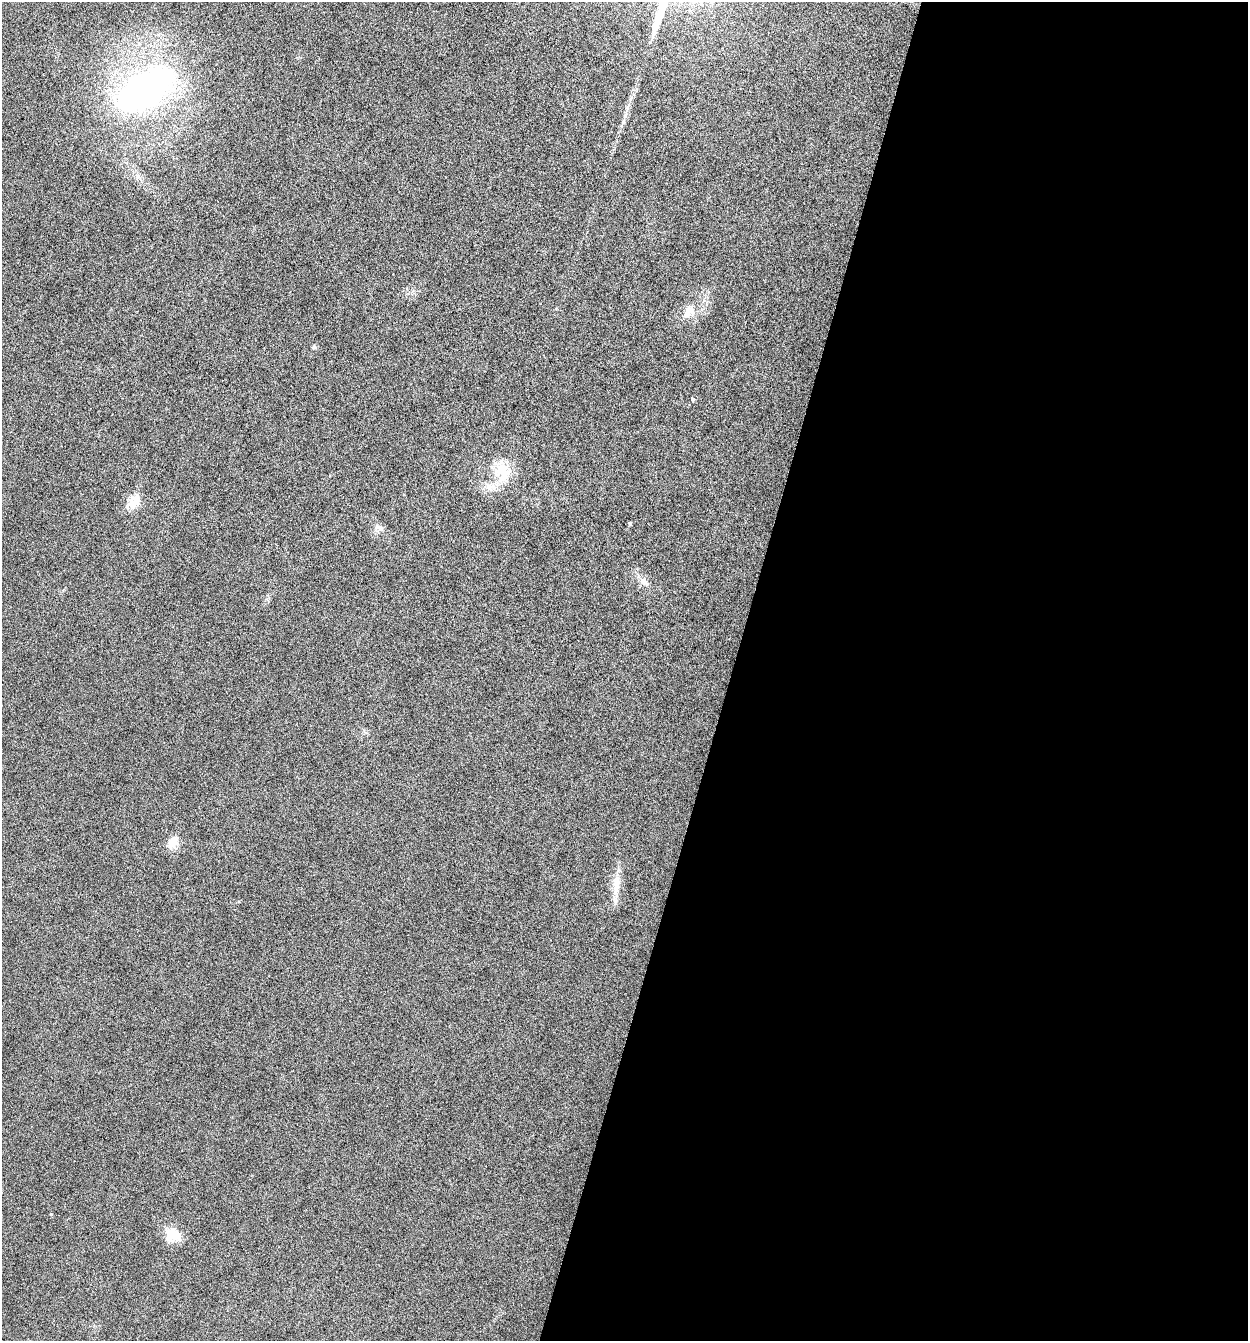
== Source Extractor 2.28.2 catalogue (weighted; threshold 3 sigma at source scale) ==
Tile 12 of 4 x 4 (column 4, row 3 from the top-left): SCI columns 3875-5120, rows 1350-2688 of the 5386 x 5373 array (HDU 1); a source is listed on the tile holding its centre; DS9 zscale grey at full resolution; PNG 1250 x 1343 px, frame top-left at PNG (2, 2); no overlay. Shown black and unused: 41% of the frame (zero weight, under 12 of 24 exposures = <1% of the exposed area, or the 3 px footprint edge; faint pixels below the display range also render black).
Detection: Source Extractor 2.28.2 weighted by HDU 2 'WHT'; one run over the whole footprint, this tile lists its part. Background -0.545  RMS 0.04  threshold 0.163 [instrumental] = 3 sigma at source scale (4.09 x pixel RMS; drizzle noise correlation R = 1.36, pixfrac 0.8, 0.05/0.05 arcsec/px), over >= 5 px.
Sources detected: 13; all 13 listed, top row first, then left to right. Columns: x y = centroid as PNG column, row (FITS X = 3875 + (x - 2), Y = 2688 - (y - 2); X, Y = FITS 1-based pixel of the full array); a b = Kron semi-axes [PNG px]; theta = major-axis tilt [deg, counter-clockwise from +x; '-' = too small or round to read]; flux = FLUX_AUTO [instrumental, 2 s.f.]
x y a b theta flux
145 89 66 34 34 1100
688 312 18 10 55 37
693 399 4 4 - 6.8
502 470 26 17 -3 92
490 486 17 8 -7 33
134 502 10 7 42 110
630 523 5 4 - 4.6
379 528 12 6 -21 16
643 581 11 9 -34 20
173 842 17 11 51 33
616 884 32 9 85 53
51 1214 4 3 - 2.7
173 1234 18 12 -35 70
Unlisted compact peaks at least as high as the median listed source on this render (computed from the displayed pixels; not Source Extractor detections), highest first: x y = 314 347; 239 901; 556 309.